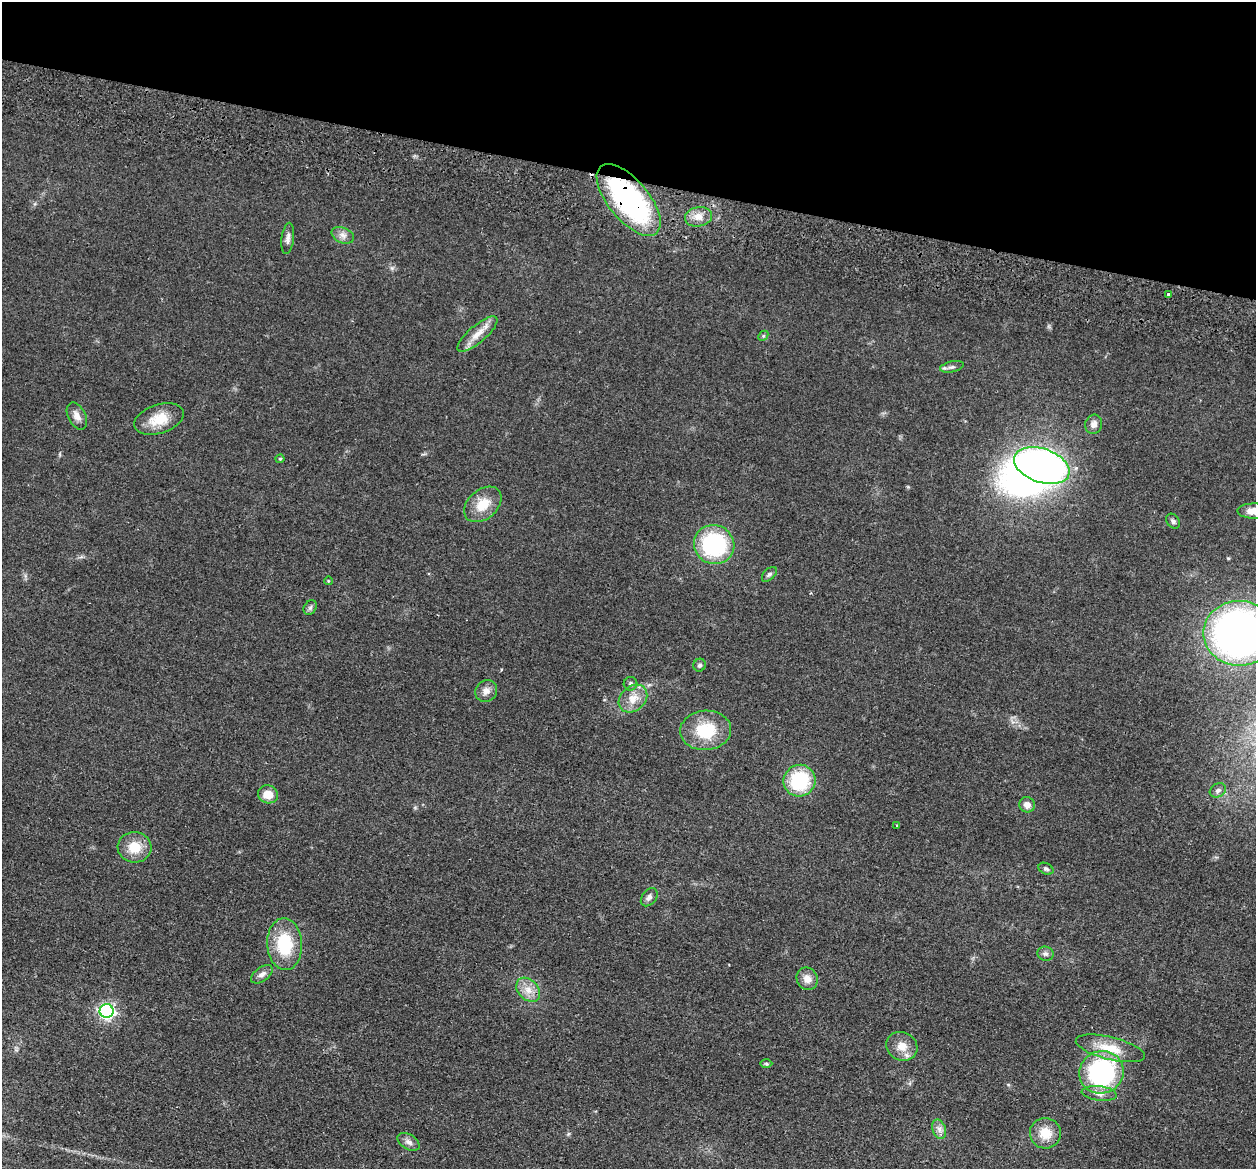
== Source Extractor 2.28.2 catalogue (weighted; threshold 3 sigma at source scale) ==
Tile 2 of 4 x 4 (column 2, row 1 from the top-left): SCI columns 1269-2522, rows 3801-4967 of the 5045 x 5146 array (HDU 1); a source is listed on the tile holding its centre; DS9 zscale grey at full resolution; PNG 1258 x 1171 px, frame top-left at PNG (2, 2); each listed source drawn as its Kron ellipse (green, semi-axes under 4 px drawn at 4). Shown black and unused: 15% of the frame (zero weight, under 2 of 3 exposures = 3% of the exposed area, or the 3 px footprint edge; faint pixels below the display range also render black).
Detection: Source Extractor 2.28.2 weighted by HDU 2 'WHT'; one run over the whole footprint, this tile lists its part. Background 0.0513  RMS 0.0067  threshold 0.0299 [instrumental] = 3 sigma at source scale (4.5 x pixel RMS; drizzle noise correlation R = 1.50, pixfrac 1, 0.05/0.05 arcsec/px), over >= 5 px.
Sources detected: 50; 1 inside a brighter object's white glare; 1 cosmic-ray / hot-pixel residue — neither listed nor drawn; the other 48 listed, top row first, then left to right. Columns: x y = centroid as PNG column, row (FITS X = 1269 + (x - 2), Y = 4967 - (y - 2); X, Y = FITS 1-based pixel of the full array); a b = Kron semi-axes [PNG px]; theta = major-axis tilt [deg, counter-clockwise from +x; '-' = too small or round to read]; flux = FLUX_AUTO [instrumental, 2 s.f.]
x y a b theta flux
629 200 43 20 -50 130
698 217 14 9 11 6
343 235 12 7 -23 3.4
288 238 16 6 82 2.9
1168 294 3 3 - 2.6
477 334 25 8 40 8.2
763 336 6 4 46 0.88
952 367 12 5 13 2.3
77 416 14 8 -63 4.3
159 419 25 14 17 14
1094 424 9 8 - 3.6
280 459 4 4 - 0.78
1042 466 29 17 -19 250
483 504 21 14 41 13
1254 511 17 7 -1 7.7
1173 521 8 6 -49 1.7
714 545 20 19 - 66
769 574 9 5 44 1.6
328 581 4 3 - 0.49
310 608 8 6 55 1.6
1239 633 36 32 -1 340
700 665 6 6 - 1.6
631 684 7 7 - 1.7
486 691 11 10 - 4.2
633 699 16 12 41 8.6
706 730 25 19 4 27
800 781 16 15 - 41
1218 790 8 6 27 2
268 794 10 9 - 8.4
1027 805 8 7 - 3.9
897 825 3 2 - 0.86
134 847 17 15 -6 13
1046 869 8 5 -27 1.4
649 897 10 7 51 2.5
285 944 26 17 -87 31
1045 954 8 7 - 1.9
262 974 12 7 36 3.1
807 979 11 10 - 5.6
528 990 14 10 -47 6.7
107 1011 7 7 - 180
902 1046 16 14 -27 8.2
1110 1048 35 11 -14 16
766 1064 6 4 -1 0.85
1101 1072 22 21 - 92
1099 1093 17 7 -6 4.9
939 1129 10 6 -72 2.9
1045 1133 15 15 - 12
408 1142 12 7 -32 3.1
Overlapping masked pixels (flux is a lower limit): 1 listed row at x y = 629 200
Isophote crosses this tile's border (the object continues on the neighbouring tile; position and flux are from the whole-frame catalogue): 2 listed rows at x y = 1254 511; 1239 633